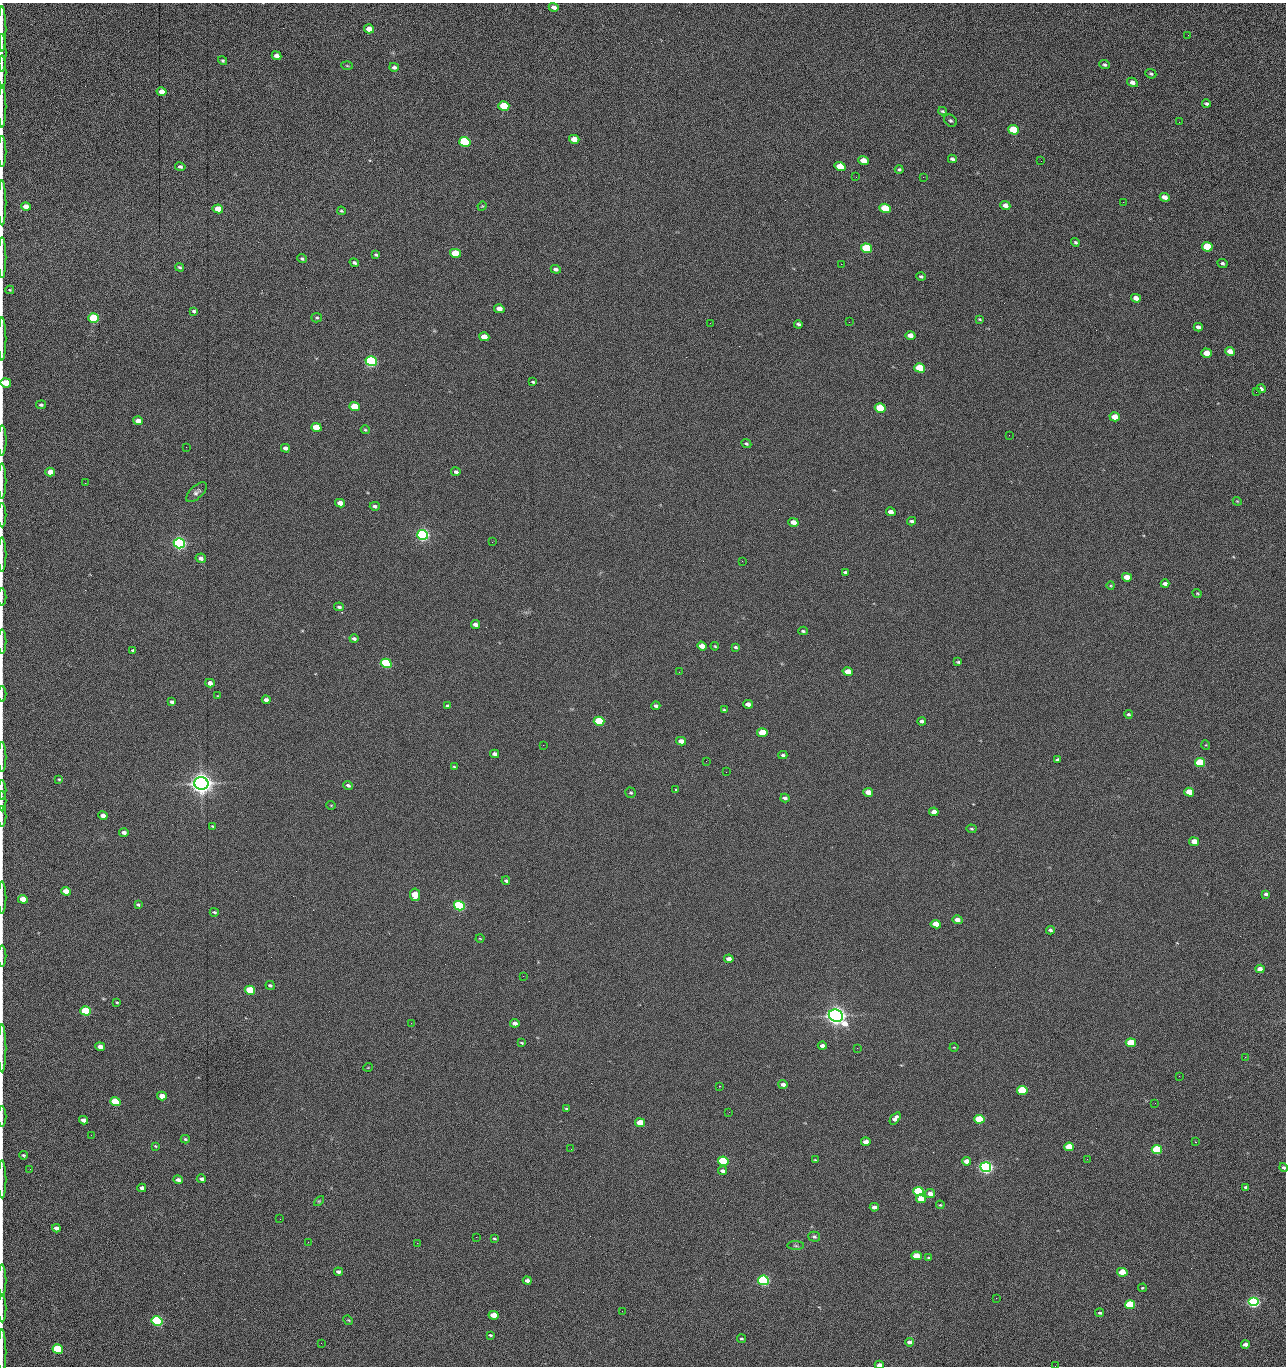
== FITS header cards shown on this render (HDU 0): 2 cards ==
NAXIS1  =                 1284 /fastest changing axis
NAXIS2  =                 1364 /next to fastest changing axis

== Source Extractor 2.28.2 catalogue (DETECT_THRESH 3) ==
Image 1284 x 1364 px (HDU 0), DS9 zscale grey, 1 PNG px = 1 image px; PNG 1288 x 1368 px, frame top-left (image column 1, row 1364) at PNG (2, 3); each listed source drawn as its Kron ellipse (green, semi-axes under 4 px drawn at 4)
Background 149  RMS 15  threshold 44.8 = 3 sigma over >= 5 px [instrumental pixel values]
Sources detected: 276; all 276 listed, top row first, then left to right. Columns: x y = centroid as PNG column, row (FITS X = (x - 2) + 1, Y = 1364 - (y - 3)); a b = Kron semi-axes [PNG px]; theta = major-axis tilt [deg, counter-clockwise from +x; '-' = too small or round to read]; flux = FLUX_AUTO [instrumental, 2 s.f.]
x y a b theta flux
554 7 5 4 - 4.0e+03
2 29 22 2 90 4.9e+03
369 29 5 4 - 1.3e+04
1188 35 3 2 - 7.2e+02
2 53 19 2 90 3.7e+03
277 56 5 4 - 5.2e+03
223 61 5 4 - 1.5e+03
1104 65 5 4 - 1.9e+03
347 66 6 4 -3 1.1e+03
394 67 5 4 - 2.6e+03
2 72 17 2 90 3.1e+03
1151 74 6 4 -24 1.6e+03
1132 82 5 4 - 4.5e+03
162 92 5 4 - 1.4e+04
1206 104 4 3 - 2.0e+03
504 106 5 4 - 4.2e+04
2 107 21 2 90 3.8e+03
942 111 4 3 - 1.3e+03
950 121 7 5 -40 1.9e+03
1179 122 3 2 - 7.4e+02
1014 130 5 4 - 6.1e+04
574 139 5 4 - 1.4e+04
465 142 5 5 - 1.6e+05
2 152 15 2 90 2.8e+03
952 159 4 3 - 2.0e+03
863 161 5 4 - 1.2e+04
1041 161 2 2 - 1.1e+03
840 166 5 4 - 2.8e+04
180 167 5 4 - 2.3e+03
899 169 4 3 - 1.3e+03
856 177 2 2 - 1.5e+03
923 177 2 2 - 1.2e+04
1165 197 5 4 - 6.3e+03
1123 202 2 2 - 5.9e+02
2 203 22 2 90 4.3e+03
1005 205 5 4 - 5.7e+03
482 206 5 4 - 1.0e+03
26 207 5 4 - 1.0e+04
885 208 5 4 - 5.1e+04
218 209 5 4 - 2.0e+04
341 211 4 3 - 1.3e+03
1075 242 4 4 - 1.5e+03
1207 247 5 4 - 4.3e+04
866 248 5 4 - 1.0e+05
455 253 5 4 - 4.1e+04
376 255 4 3 - 1.6e+03
2 257 20 2 90 4.0e+03
302 259 5 4 - 1.7e+03
354 263 5 4 - 1.9e+03
1222 263 5 4 - 1.9e+03
841 264 2 2 - 1.8e+04
180 267 4 4 - 1.5e+03
556 269 5 4 - 2.8e+03
921 276 5 4 - 1.5e+03
10 290 4 3 - 1.1e+03
1136 298 5 4 - 7.7e+03
499 309 5 4 - 9.7e+03
194 311 4 3 - 1.7e+03
94 318 5 4 - 1.0e+05
317 318 5 4 - 1.4e+03
980 319 4 3 - 1.0e+03
849 322 2 2 - 4.4e+02
710 323 2 2 - 2.2e+03
798 324 4 3 - 2.1e+03
1198 327 4 4 - 3.8e+03
910 335 5 4 - 7.9e+03
484 337 5 4 - 1.6e+04
2 339 21 2 90 3.8e+03
1230 351 5 4 - 1.1e+04
1207 353 5 4 - 1.6e+04
371 361 5 5 - 3.0e+05
920 368 5 4 - 5.8e+04
533 382 4 3 - 1.2e+03
6 383 5 4 - 2.6e+04
1261 389 5 4 - 2.7e+03
1256 392 2 2 - 8.3e+02
41 405 5 4 - 1.7e+03
355 407 5 4 - 3.7e+04
880 408 5 4 - 6.0e+04
1115 417 5 4 - 1.8e+04
138 421 5 4 - 8.7e+03
316 427 5 4 - 3.0e+04
365 430 4 3 - 1.1e+03
1009 435 2 2 - 2.1e+03
2 440 15 2 89 3.0e+03
746 443 5 4 - 1.7e+03
186 447 2 2 - 2.0e+03
285 448 4 4 - 3.6e+03
50 472 5 4 - 1.2e+04
456 472 5 4 - 2.6e+03
2 481 17 2 90 3.1e+03
85 483 2 2 - 6.5e+02
196 492 13 6 43 3.8e+03
1237 501 4 3 - 8.6e+02
340 503 5 4 - 1.0e+04
375 506 5 3 - 2.5e+03
891 512 5 4 - 5.7e+03
2 515 12 2 90 2.0e+03
911 521 4 3 - 1.8e+03
793 522 5 4 - 8.8e+03
423 535 5 5 - 5.0e+05
492 542 2 2 - 1.8e+03
179 543 5 5 - 5.3e+05
2 555 17 2 90 3.2e+03
201 558 5 4 - 4.3e+03
742 561 2 2 - 5.0e+02
845 572 4 3 - 1.8e+03
1127 577 5 4 - 1.3e+04
1165 584 4 4 - 3.8e+03
1111 586 4 3 - 8.8e+02
1197 593 5 3 - 1.0e+03
2 597 9 2 90 1.4e+03
339 607 5 3 - 2.1e+03
476 624 5 4 - 4.4e+03
803 631 5 3 - 1.6e+03
354 639 4 3 - 2.2e+03
2 641 12 2 90 2.2e+03
702 646 5 4 - 1.0e+04
715 646 4 3 - 9.5e+02
736 647 4 3 - 1.6e+03
133 650 4 3 - 1.8e+03
958 662 3 3 - 1.2e+03
386 663 5 4 - 1.6e+05
679 672 2 2 - 1.8e+03
848 672 5 4 - 1.4e+04
210 683 5 4 - 7.2e+03
2 694 8 2 90 1.1e+03
218 696 3 2 - 5.3e+02
266 700 4 4 - 4.1e+03
172 702 4 3 - 2.0e+03
748 704 5 4 - 5.9e+03
448 706 4 3 - 2.4e+03
656 706 4 3 - 2.5e+03
724 710 4 3 - 1.0e+03
1128 714 4 4 - 1.5e+03
599 721 5 4 - 6.4e+04
922 721 4 3 - 2.5e+03
762 733 5 4 - 2.7e+04
681 741 5 4 - 7.4e+03
543 745 2 2 - 2.1e+03
1206 745 5 3 - 8.2e+02
495 754 4 4 - 4.3e+03
783 755 4 3 - 1.9e+03
2 757 15 2 90 2.5e+03
1058 760 4 3 - 2.0e+03
706 761 3 2 - 1.4e+03
1200 763 5 4 - 7.6e+04
454 766 4 2 - 8.4e+02
726 772 2 2 - 1.7e+03
59 779 3 2 - 9.8e+02
201 783 7 6 - 1.4e+06
348 785 5 3 - 2.5e+03
675 789 3 2 - 9.6e+02
2 790 10 2 90 1.5e+03
868 792 5 4 - 1.1e+04
1189 792 5 4 - 2.5e+04
631 793 5 5 - 1.5e+03
785 798 4 4 - 3.2e+03
2 801 10 2 90 1.5e+03
331 805 5 3 - 7.5e+02
934 812 5 4 - 8.1e+03
103 816 4 4 - 6.9e+03
2 817 10 2 90 1.6e+03
213 826 3 2 - 9.1e+02
971 829 5 4 - 1.3e+03
124 832 5 3 - 3.9e+03
1194 842 5 4 - 1.5e+04
506 881 4 3 - 1.8e+03
66 891 5 4 - 1.3e+04
1266 894 4 3 - 1.9e+03
415 895 6 5 - 2.7e+04
2 898 16 2 90 2.6e+03
23 899 5 4 - 1.6e+04
138 905 4 3 - 1.7e+03
459 906 5 4 - 2.4e+05
214 912 4 3 - 1.5e+03
957 920 5 4 - 6.0e+03
936 924 5 4 - 1.9e+04
1050 930 4 4 - 2.0e+03
480 939 4 3 - 7.7e+02
2 956 10 2 90 1.9e+03
729 959 5 4 - 6.2e+03
1260 969 4 4 - 7.4e+03
523 976 2 2 - 1.4e+03
270 985 4 4 - 1.9e+03
250 990 5 4 - 6.1e+04
117 1002 3 3 - 1.0e+03
86 1011 5 4 - 7.7e+04
836 1016 7 6 - 1.2e+06
411 1023 2 2 - 3.7e+03
515 1023 5 4 - 4.5e+03
522 1043 4 2 - 1.0e+03
1131 1043 5 4 - 4.9e+04
822 1046 4 3 - 3.8e+03
100 1047 5 4 - 1.1e+04
954 1047 4 3 - 7.5e+02
2 1048 24 2 90 4.8e+03
857 1048 3 2 - 9.7e+02
1245 1057 3 2 - 1.4e+03
368 1067 5 3 - 7.1e+02
1179 1076 2 2 - 1.8e+03
783 1084 4 3 - 3.4e+03
720 1086 2 2 - 7.6e+02
1022 1090 5 4 - 8.9e+04
162 1096 5 4 - 1.2e+04
115 1102 5 4 - 6.6e+04
1155 1103 2 2 - 6.0e+02
567 1109 4 3 - 1.9e+03
729 1112 2 2 - 6.8e+02
2 1117 10 2 90 1.8e+03
895 1118 7 4 51 4.8e+03
979 1119 5 4 - 7.3e+04
83 1120 4 4 - 5.3e+03
640 1123 5 4 - 2.1e+04
91 1135 2 2 - 1.6e+03
185 1139 4 3 - 1.3e+03
866 1142 5 4 - 7.1e+03
1196 1142 2 2 - 7.6e+02
155 1146 4 3 - 9.8e+02
1069 1147 5 4 - 3.2e+04
571 1149 2 2 - 6.2e+02
1157 1150 5 4 - 1.0e+05
23 1155 4 3 - 1.3e+03
1087 1159 2 2 - 1.4e+03
815 1160 3 3 - 9.4e+02
723 1161 5 4 - 1.4e+05
967 1161 4 4 - 7.8e+03
986 1167 5 5 - 6.0e+05
1284 1167 4 4 - 2.0e+03
30 1169 3 2 - 1.4e+03
722 1171 4 3 - 2.7e+03
2 1179 19 2 90 3.3e+03
201 1179 4 3 - 2.4e+03
178 1180 5 4 - 4.5e+03
1246 1187 4 3 - 2.0e+03
142 1188 4 4 - 3.6e+03
919 1191 5 4 - 1.5e+05
930 1194 5 4 - 6.3e+03
921 1199 5 4 - 1.6e+04
319 1201 6 3 45 1.1e+03
940 1205 4 3 - 1.0e+03
874 1207 4 4 - 4.6e+03
280 1219 2 2 - 1.5e+03
56 1228 4 4 - 4.3e+03
476 1237 2 2 - 4.6e+03
814 1237 6 5 - 2.0e+03
494 1239 3 3 - 1.2e+03
308 1242 2 2 - 1.3e+03
417 1243 2 2 - 3.6e+03
796 1246 8 4 -1 1.9e+03
916 1256 5 4 - 1.9e+04
929 1257 4 3 - 1.3e+03
338 1272 4 3 - 2.8e+03
1122 1272 5 4 - 2.7e+04
2 1280 16 2 90 2.6e+03
763 1280 5 4 - 3.0e+05
527 1281 4 3 - 3.2e+03
1142 1288 4 3 - 9.6e+02
996 1298 2 2 - 1.9e+03
1253 1302 5 4 - 3.6e+05
1130 1305 5 4 - 7.9e+04
2 1308 14 2 90 2.4e+03
622 1311 2 2 - 5.3e+02
1100 1313 4 4 - 1.5e+03
494 1315 5 4 - 1.8e+04
348 1320 5 4 - 1.1e+03
157 1321 5 4 - 2.4e+05
490 1335 3 3 - 1.2e+03
741 1339 4 3 - 1.2e+03
909 1342 4 4 - 3.9e+03
321 1343 2 2 - 9.7e+02
1245 1344 4 3 - 5.0e+03
58 1349 5 4 - 9.5e+04
2 1352 22 2 90 3.2e+03
879 1365 4 3 - 6.4e+03
1055 1366 2 2 - 1.3e+03
At the frame edge (FLAGS 8, measured only in part): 32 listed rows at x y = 2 29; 2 53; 2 72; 2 107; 2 152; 2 203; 2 257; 10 290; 2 339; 6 383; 2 440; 2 481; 2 515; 2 555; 2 597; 2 641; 2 694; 2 757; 2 790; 2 801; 2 817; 2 898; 2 956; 2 1048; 2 1117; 1284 1167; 2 1179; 2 1280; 2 1308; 2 1352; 879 1365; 1055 1366

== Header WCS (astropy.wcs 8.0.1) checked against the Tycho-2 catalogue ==
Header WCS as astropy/WCSLIB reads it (CRVAL/CRPIX/CD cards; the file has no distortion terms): RA---TAN/DEC--TAN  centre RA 15:41:42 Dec +51:58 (235.42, +51.97 deg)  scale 1.26 arcsec/px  FOV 26.9' x 28.5'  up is +92 deg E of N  parity flipped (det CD > 0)
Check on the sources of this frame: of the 60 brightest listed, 11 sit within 2.0 arcsec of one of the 12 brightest Tycho-2 stars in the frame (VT <= 12.29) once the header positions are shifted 0.61 arcsec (0.12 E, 0.60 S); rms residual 1.19 arcsec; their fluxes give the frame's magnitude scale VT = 25.23 - 2.5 log10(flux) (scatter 0.19 mag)
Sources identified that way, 11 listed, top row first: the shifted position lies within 2.0 arcsec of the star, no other Tycho-2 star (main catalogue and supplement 1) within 4.0 arcsec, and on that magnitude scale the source's flux lands within +1.5 / -3 mag of the star's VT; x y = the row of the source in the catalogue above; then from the Tycho-2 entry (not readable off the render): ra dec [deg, ICRS J2000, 3 dp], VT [Tycho-2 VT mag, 2 dp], TYC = Tycho-2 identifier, HIP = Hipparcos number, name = IAU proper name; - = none
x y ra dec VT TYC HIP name
371 361 235.614 +52.064 11.61 3489-1132-1 - -
423 535 235.514 +52.049 11.19 3489-1407-1 - -
179 543 235.515 +52.133 11.12 3489-1380-1 - -
201 783 235.378 +52.130 9.31 3489-1322-1 76850 -
459 906 235.303 +52.042 11.52 3489-958-1 - -
836 1016 235.232 +51.912 9.59 3489-824-1 - -
986 1167 235.143 +51.862 10.97 3489-1016-1 - -
919 1191 235.131 +51.886 12.29 3489-908-1 - -
763 1280 235.084 +51.941 11.45 3489-1346-1 - -
1253 1302 235.062 +51.771 11.53 3489-1453-1 - -
157 1321 235.075 +52.152 11.74 3489-912-1 - -